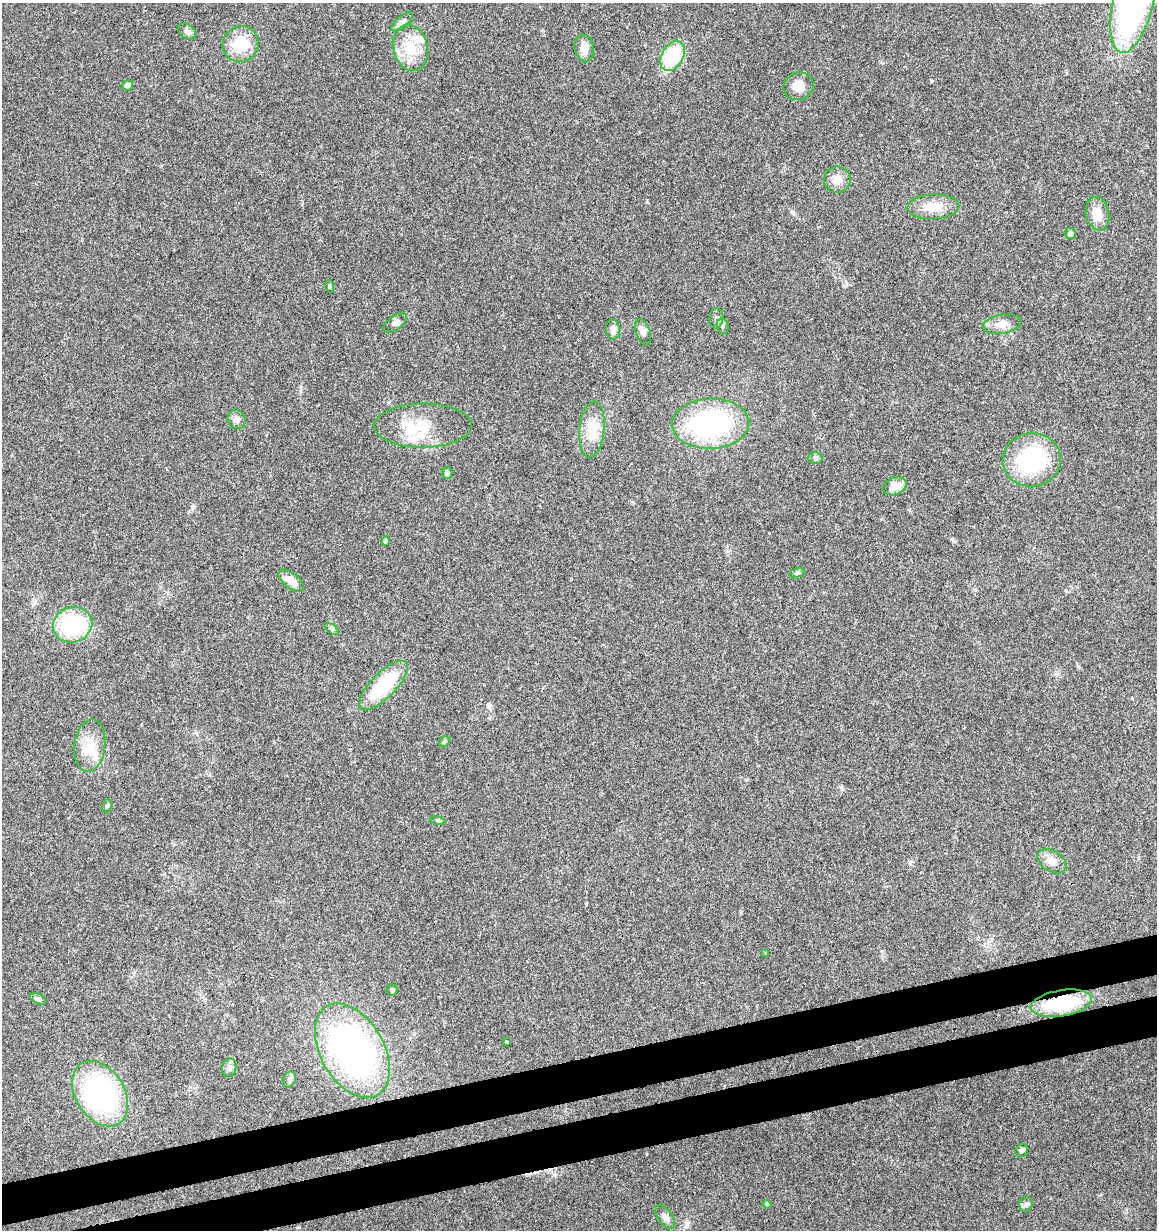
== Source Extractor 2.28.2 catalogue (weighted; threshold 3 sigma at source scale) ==
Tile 7 of 4 x 4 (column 3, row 2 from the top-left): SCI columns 2356-3510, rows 2518-3745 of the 4760 x 5028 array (HDU 1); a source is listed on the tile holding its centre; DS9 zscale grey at full resolution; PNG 1159 x 1232 px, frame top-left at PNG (2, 3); each listed source drawn as its Kron ellipse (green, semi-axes under 4 px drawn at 4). Shown black and unused: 6% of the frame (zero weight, under 3 of 4 exposures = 5% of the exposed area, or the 3 px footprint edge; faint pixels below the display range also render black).
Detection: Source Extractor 2.28.2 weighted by HDU 2 'WHT'; one run over the whole footprint, this tile lists its part. Background 0.043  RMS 0.0036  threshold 0.016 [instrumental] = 3 sigma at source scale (4.5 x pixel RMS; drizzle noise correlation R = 1.50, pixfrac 1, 0.0396/0.0396 arcsec/px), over >= 5 px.
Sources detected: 56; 1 inside a brighter object's white glare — neither listed nor drawn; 3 inside a brighter listed object's ellipse — not listed separately; the other 52 listed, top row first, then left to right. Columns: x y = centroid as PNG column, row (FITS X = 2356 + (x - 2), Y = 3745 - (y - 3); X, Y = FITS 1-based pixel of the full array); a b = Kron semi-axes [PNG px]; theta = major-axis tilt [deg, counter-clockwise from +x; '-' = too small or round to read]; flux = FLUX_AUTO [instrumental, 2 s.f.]
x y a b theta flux
1133 3 51 20 77 93
402 22 13 6 41 1.3
187 31 10 7 -39 1.6
241 44 18 17 - 11
411 48 23 17 -77 10
584 48 14 9 -79 3.2
672 56 16 10 60 23
127 85 5 5 - 1.6
799 86 15 13 18 4.6
837 180 13 13 - 3.2
933 207 26 12 2 6.7
1097 214 17 11 -78 4.7
1070 234 5 5 - 1.4
330 286 6 4 -71 0.44
716 318 10 7 82 1.4
395 323 13 6 36 1.5
1002 324 19 9 10 3.7
723 326 8 5 -76 0.9
613 329 10 7 -80 1.8
643 332 13 7 -71 1.5
236 419 9 9 - 1.6
711 424 39 25 2 55
423 426 49 22 0 12
592 429 28 12 85 8.9
815 458 7 6 - 0.82
1032 460 29 27 8 34
447 473 6 5 - 0.76
895 486 12 8 23 4.1
385 541 4 4 - 0.91
797 573 8 4 14 0.65
291 581 15 7 -38 3.9
73 625 20 17 17 27
332 629 8 4 -36 0.69
383 685 32 12 45 20
444 742 6 5 - 0.64
90 746 26 15 83 8.2
107 806 7 5 74 0.61
438 820 7 4 -13 0.6
1052 861 16 10 -32 3.1
766 953 4 3 - 0.35
392 990 5 5 - 0.47
38 999 9 4 -25 0.84
1061 1003 31 13 9 25
506 1042 3 3 - 1.5
352 1050 51 31 -60 110
229 1068 9 7 83 1.3
289 1079 8 6 67 1
100 1094 35 24 -57 58
1022 1150 7 6 - 0.81
767 1204 4 4 - 0.39
1026 1204 8 6 90 1
665 1217 13 7 -55 1.8
Overlapping masked pixels (flux is a lower limit): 1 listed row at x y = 1061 1003
Isophote crosses this tile's border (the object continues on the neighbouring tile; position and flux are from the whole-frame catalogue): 1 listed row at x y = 1133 3
Unlisted compact peaks at least as high as the median listed source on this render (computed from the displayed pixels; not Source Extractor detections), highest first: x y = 952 539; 192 507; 647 202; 931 80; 1066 591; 555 1175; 489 704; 841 787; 746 780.